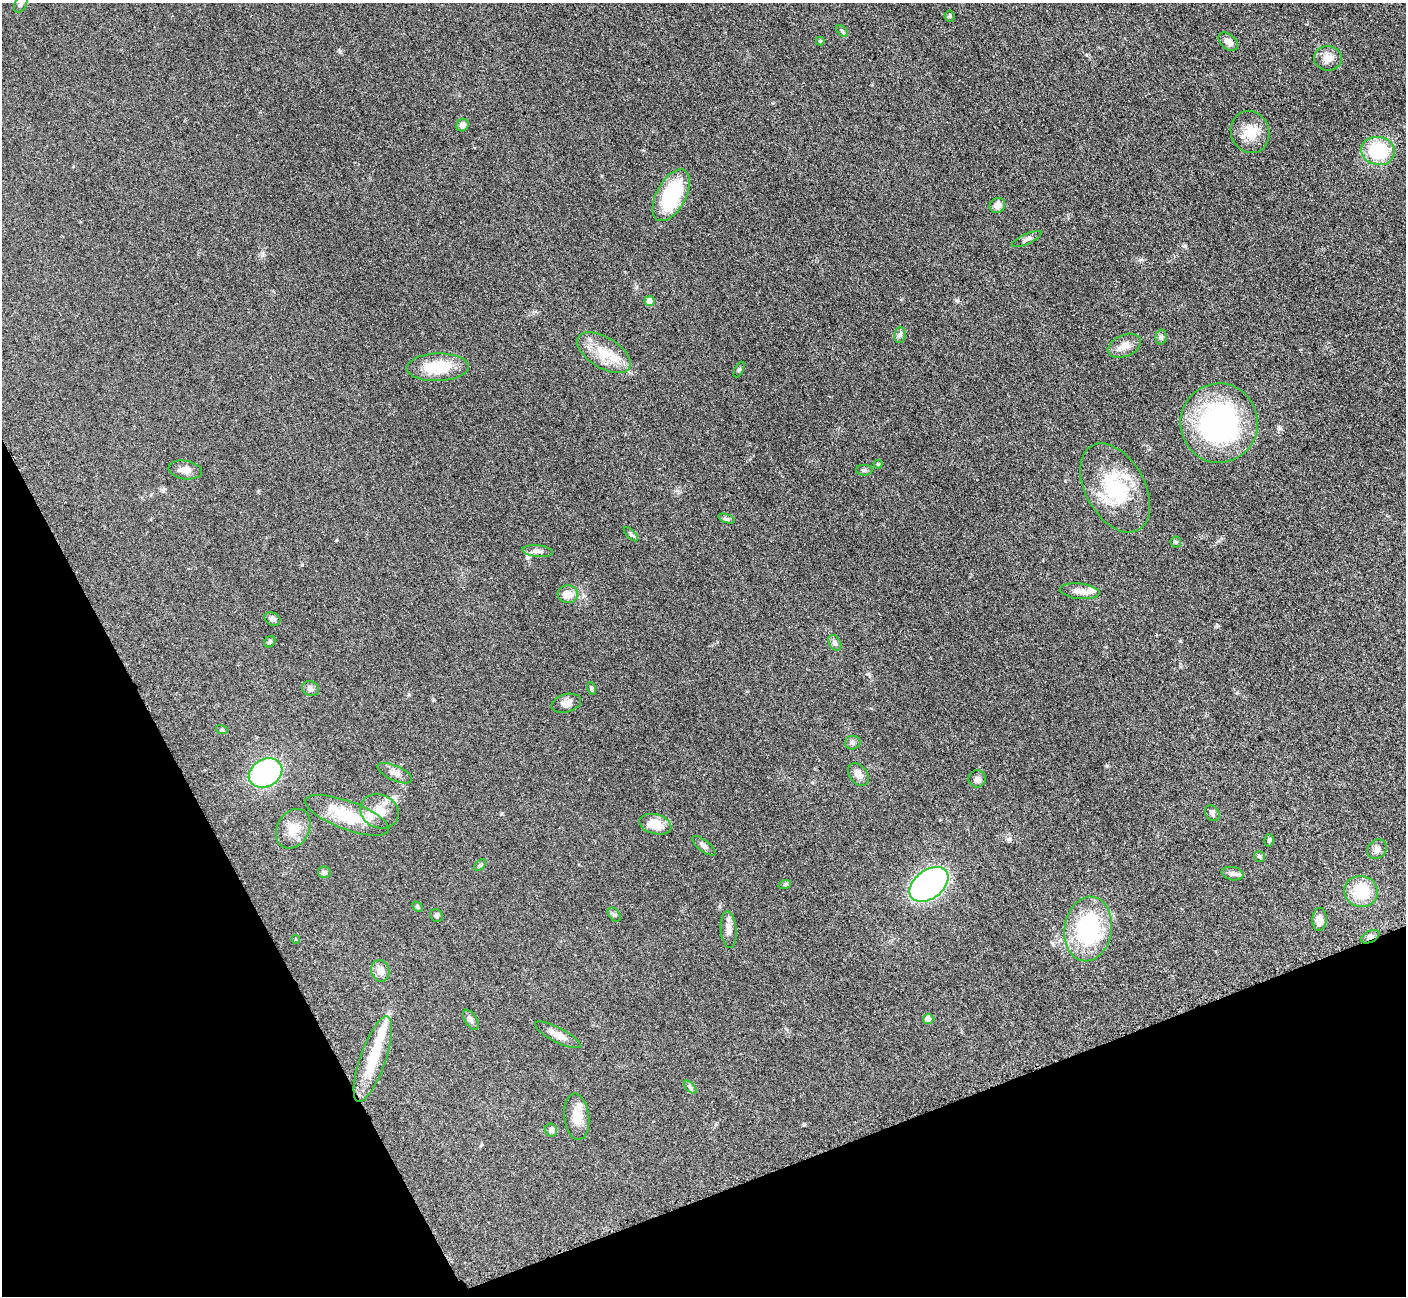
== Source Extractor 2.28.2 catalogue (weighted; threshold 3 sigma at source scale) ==
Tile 14 of 4 x 4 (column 2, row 4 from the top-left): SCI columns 1423-2826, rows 297-1590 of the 5699 x 5661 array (HDU 1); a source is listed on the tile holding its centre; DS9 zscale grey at full resolution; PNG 1408 x 1298 px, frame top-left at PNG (2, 3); each listed source drawn as its Kron ellipse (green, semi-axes under 4 px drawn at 4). Shown black and unused: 21% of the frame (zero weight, under 3 of 5 exposures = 4% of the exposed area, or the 3 px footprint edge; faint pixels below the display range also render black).
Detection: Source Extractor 2.28.2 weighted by HDU 2 'WHT'; one run over the whole footprint, this tile lists its part. Background 0.0521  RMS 0.0055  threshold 0.0248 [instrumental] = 3 sigma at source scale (4.5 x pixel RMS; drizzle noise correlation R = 1.50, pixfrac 1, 0.05/0.05 arcsec/px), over >= 5 px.
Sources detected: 77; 1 inside a brighter object's white glare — neither listed nor drawn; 3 inside a brighter listed object's ellipse — not listed separately; the other 73 listed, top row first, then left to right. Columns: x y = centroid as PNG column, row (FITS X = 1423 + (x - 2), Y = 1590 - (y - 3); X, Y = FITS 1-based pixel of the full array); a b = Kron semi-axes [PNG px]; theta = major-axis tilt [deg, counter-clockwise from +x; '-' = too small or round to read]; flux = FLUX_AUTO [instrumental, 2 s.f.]
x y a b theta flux
21 4 9 6 60 1.5
950 16 5 5 - 0.76
842 31 7 4 -45 0.88
820 41 4 4 - 0.64
1228 42 11 7 -39 3.6
1328 58 14 12 -8 5.2
462 125 6 6 - 2.8
1250 132 21 19 -67 11
1378 151 17 14 -8 31
671 195 28 14 62 37
997 205 8 7 - 3.7
1027 239 16 5 24 2
649 301 5 5 - 7.9
900 335 8 5 83 1.4
1161 337 7 5 88 1.3
1124 346 17 10 23 5.1
604 353 30 15 -31 14
438 367 31 14 2 20
739 370 8 3 63 0.79
1219 423 39 38 - 110
878 464 4 4 - 0.65
185 470 17 9 -8 4.2
864 470 8 5 -2 1.1
1115 488 48 29 -61 37
727 519 9 4 -19 1
631 534 9 3 -45 0.93
1176 542 5 5 - 0.72
538 551 15 5 -5 2.6
1080 591 20 7 -6 4.7
568 594 10 8 -6 5.5
272 619 8 6 -29 2.3
270 642 6 5 - 0.9
835 643 8 5 -60 1.5
591 688 6 4 -72 0.94
311 689 9 7 -26 1.7
566 703 15 9 15 3.6
222 730 6 4 -18 0.67
853 743 8 6 14 1.4
265 773 18 13 29 81
395 773 19 7 -24 3.4
858 774 13 8 -53 3.6
977 779 8 8 - 2
379 811 19 16 -24 10
1212 813 8 6 -54 1.7
347 815 44 14 -20 25
655 824 16 10 -15 9.7
293 829 21 16 59 8.4
1269 840 6 5 - 0.89
704 846 14 5 -38 1.9
1377 849 10 9 - 2.5
1259 856 5 5 - 0.86
480 865 7 4 44 0.92
324 872 6 6 - 1.5
1232 874 11 6 -10 2.2
785 884 6 4 19 0.79
929 884 22 14 37 170
1361 891 17 15 -12 20
417 907 6 4 -44 0.85
436 915 7 6 - 1.1
614 915 8 5 -50 1.2
1319 919 12 7 87 4.4
1088 929 32 23 81 57
729 930 18 8 -85 4
1370 937 10 5 27 2.4
296 939 4 3 - 0.4
380 971 11 9 -73 4.4
928 1019 5 5 - 5.4
471 1020 11 6 -59 1.7
558 1035 25 7 -27 5.4
373 1059 45 12 71 20
690 1087 8 4 -45 1.1
577 1117 23 12 -83 8.9
551 1130 6 6 - 2.3
Overlapping masked pixels (flux is a lower limit): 1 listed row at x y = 1370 937
Isophote crosses this tile's border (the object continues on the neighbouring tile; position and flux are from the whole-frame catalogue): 1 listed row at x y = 21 4
Unlisted compact peaks at least as high as the median listed source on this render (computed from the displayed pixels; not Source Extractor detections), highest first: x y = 302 565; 1180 641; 957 301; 804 1125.